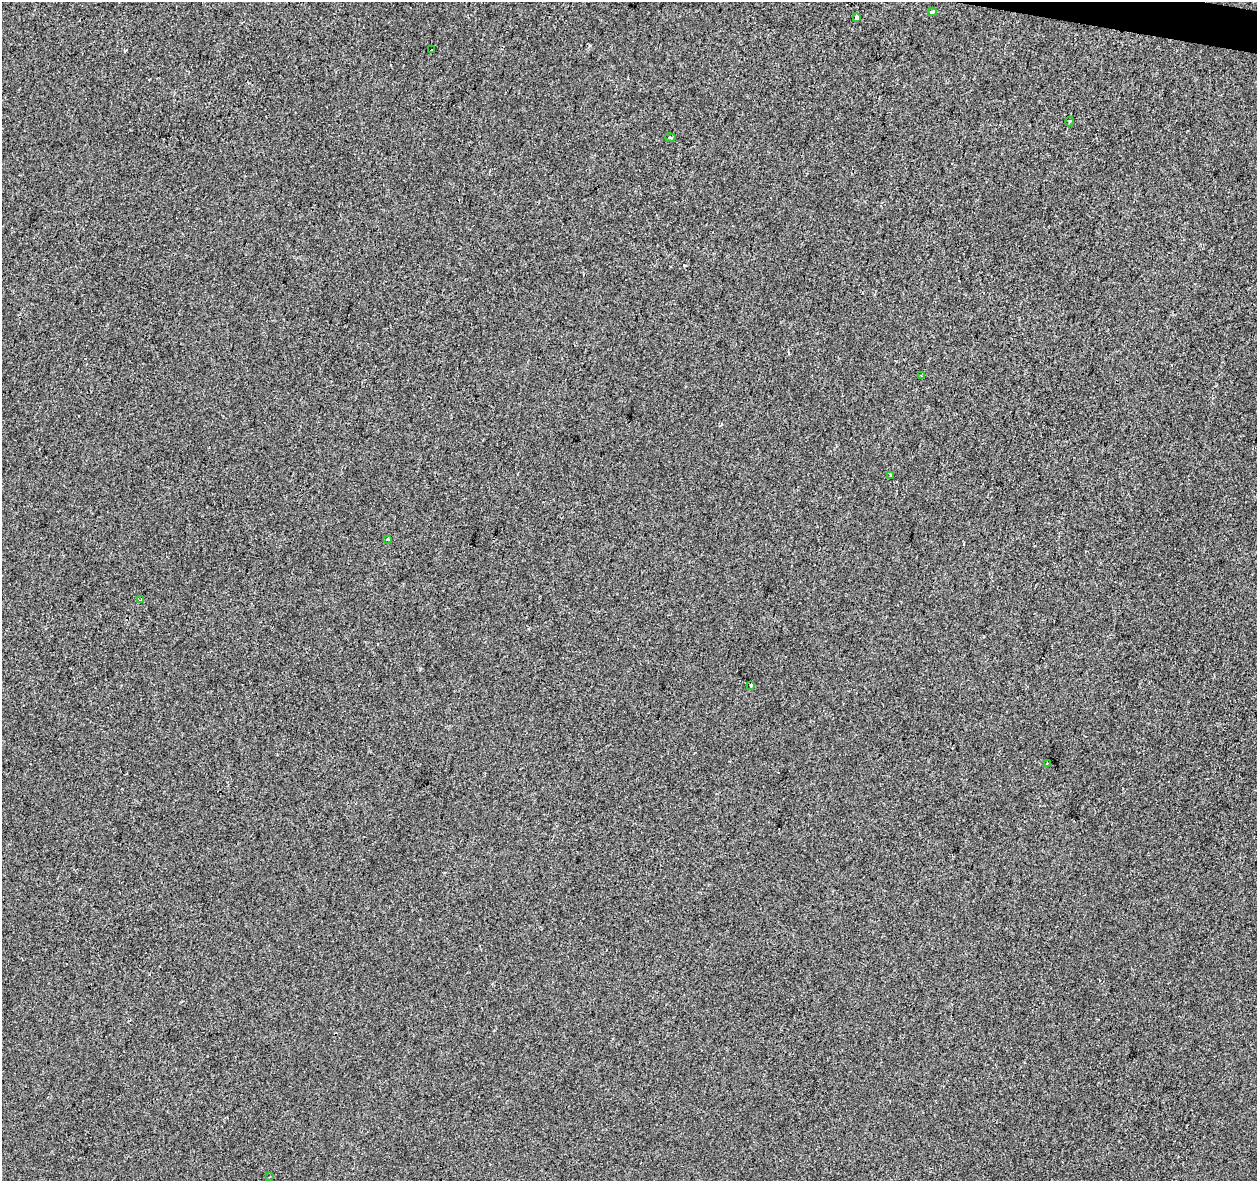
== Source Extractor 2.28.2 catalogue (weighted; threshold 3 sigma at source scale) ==
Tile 10 of 4 x 4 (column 2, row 3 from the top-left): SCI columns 1263-2517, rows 1462-2640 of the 5028 x 5221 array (HDU 1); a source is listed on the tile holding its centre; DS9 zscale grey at full resolution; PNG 1259 x 1183 px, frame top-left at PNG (2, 2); each listed source drawn as its Kron ellipse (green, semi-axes under 4 px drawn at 4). Shown black and unused: <1% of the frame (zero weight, under 2 of 3 exposures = <1% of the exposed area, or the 3 px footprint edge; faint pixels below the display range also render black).
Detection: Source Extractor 2.28.2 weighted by HDU 2 'WHT'; one run over the whole footprint, this tile lists its part. Background -0.00104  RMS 0.0042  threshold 0.0188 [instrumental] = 3 sigma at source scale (4.5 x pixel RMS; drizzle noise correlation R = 1.50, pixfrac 1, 0.0396/0.0396 arcsec/px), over >= 5 px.
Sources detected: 13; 1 cosmic-ray / hot-pixel residue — neither listed nor drawn; the other 12 listed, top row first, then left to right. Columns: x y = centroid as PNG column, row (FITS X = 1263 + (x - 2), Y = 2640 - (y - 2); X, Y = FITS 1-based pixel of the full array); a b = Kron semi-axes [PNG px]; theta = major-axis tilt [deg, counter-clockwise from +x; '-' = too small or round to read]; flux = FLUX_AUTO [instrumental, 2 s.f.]
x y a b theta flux
932 12 4 3 - 2.2
856 17 4 3 - 4.2
432 49 3 3 - 1.9
1070 121 5 2 - 0.42
670 138 5 2 - 0.43
921 375 3 2 - 0.36
891 475 3 2 - 0.57
388 539 3 3 - 0.63
141 600 3 3 - 0.76
751 685 4 3 - 0.64
1047 763 3 3 - 0.86
270 1176 3 3 - 0.32
Unlisted compact peaks at least as high as the median listed source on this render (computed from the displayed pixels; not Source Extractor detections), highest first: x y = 684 265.